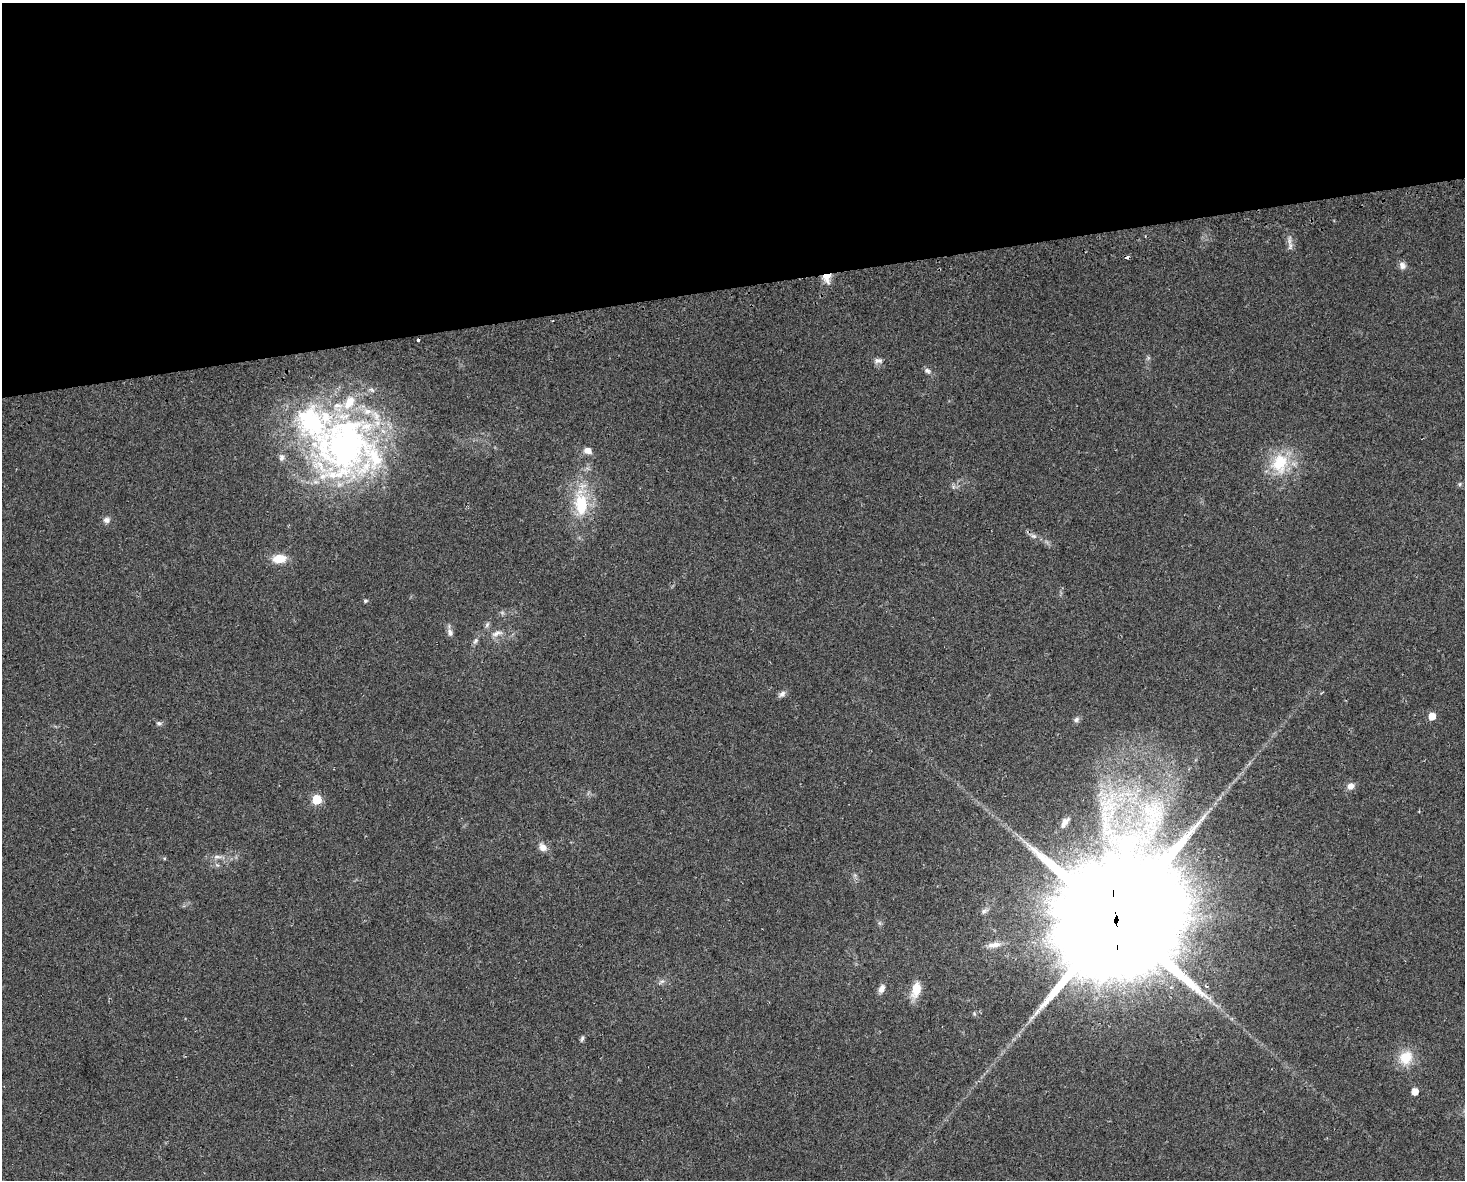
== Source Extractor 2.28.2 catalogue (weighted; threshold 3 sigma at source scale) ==
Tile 2 of 3 x 4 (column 2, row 1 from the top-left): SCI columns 1528-2990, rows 3566-4743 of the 4474 x 4775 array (HDU 1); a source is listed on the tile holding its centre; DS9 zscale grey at full resolution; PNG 1467 x 1182 px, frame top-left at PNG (2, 3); no overlay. Shown black and unused: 24% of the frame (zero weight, under 2 of 3 exposures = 2% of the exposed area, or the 3 px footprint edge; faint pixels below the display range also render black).
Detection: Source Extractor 2.28.2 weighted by HDU 2 'WHT'; one run over the whole footprint, this tile lists its part. Background 0.0743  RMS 0.0092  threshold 0.0413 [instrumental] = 3 sigma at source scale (4.5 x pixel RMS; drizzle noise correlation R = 1.50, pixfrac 1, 0.0396/0.0396 arcsec/px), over >= 5 px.
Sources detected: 47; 1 too faint to see at this stretch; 2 cosmic-ray / hot-pixel residue — not listed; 5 inside a brighter listed object's ellipse — not listed separately; the other 39 listed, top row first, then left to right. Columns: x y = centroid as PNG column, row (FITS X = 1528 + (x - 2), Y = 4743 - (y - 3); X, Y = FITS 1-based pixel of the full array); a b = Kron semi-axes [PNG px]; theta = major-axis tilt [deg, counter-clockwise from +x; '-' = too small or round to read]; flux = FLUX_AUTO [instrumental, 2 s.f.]
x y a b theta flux
1289 240 16 6 84 4.8
1402 265 10 9 - 4.5
827 277 12 9 -81 10
878 361 12 7 4 3.8
927 371 9 6 -30 3.2
343 445 81 71 -33 380
588 450 9 7 -13 6.2
1280 463 31 24 80 41
1460 484 6 4 89 1.4
581 504 36 17 -87 46
106 520 9 7 -1 3.9
1034 536 8 6 -16 3.2
279 559 15 9 4 16
365 601 5 4 - 1.7
487 625 9 5 63 2.4
450 632 10 7 -70 4.1
497 633 18 8 21 6.7
475 641 10 6 57 2.7
782 694 10 7 31 3.5
1432 716 5 5 - 14
1076 720 9 6 35 2.6
159 723 8 6 -10 2.2
1351 786 8 7 - 6.5
317 799 6 5 - 46
1065 822 13 6 54 5.4
543 847 11 9 -49 6.4
217 857 13 5 4 4.5
217 865 6 5 - 1.7
984 911 11 7 37 3.5
1116 920 45 32 88 46000
879 923 7 4 -89 1.5
994 945 21 8 10 8.5
662 981 7 6 - 2.4
881 989 10 6 65 5.5
916 989 19 10 76 16
974 1013 6 4 -73 1.2
582 1038 10 4 76 1.9
1406 1058 18 16 51 21
1415 1091 5 5 - 9.7
Overlapping masked pixels (flux is a lower limit): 2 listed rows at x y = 827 277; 1116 920